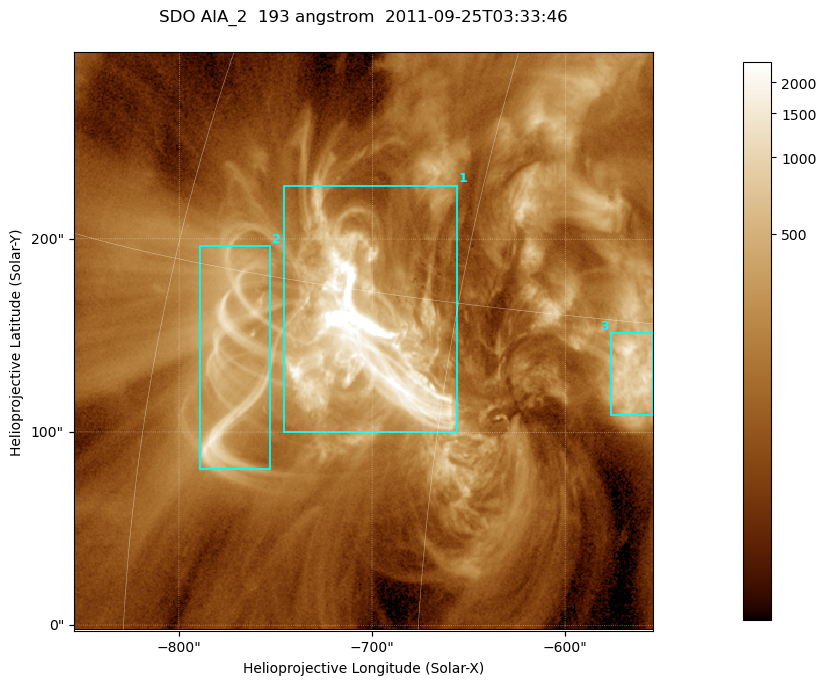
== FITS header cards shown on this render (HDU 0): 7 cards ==
TELESCOP= 'SDO     '           /
INSTRUME= 'AIA_2   '           /
WAVELNTH=                  193 /
WAVEUNIT= 'angstrom'           /
DATE-OBS= '2011-09-25T03:33:46.06' /
CTYPE1  = 'HPLN-TAN'           /
CTYPE2  = 'HPLT-TAN'           /

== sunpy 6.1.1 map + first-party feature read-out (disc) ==
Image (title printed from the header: SDO AIA_2  193 angstrom  2011-09-25T03:33:46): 499 x 499 px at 0.601 arcsec/px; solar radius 957 arcsec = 1592 px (partial field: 3.1% of the solar disc is inside the frame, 100% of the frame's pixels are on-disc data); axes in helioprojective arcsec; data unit not stated in the header (colour bar unlabelled)
Orientation: roll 0.0576 deg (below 1 deg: not rotated)
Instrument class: DISC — disc imager (sunpy class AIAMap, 193 A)
Bright regions (active regions / flare kernels): reference = the on-disc median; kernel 5 px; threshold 5 sigma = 427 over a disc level ~126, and >= 1.15x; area >= 249 px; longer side >= 6 px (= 3.6 arcsec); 3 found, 3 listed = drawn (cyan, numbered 1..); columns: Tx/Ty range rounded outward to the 2 arcsec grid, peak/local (2 s.f.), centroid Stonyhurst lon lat
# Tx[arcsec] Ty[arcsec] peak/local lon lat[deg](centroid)
1 -746..-656 100..228 96 -49 +13
2 -790..-752 80..196 10 -56 +12
3 -578..-554 108..152 12 -37 +13